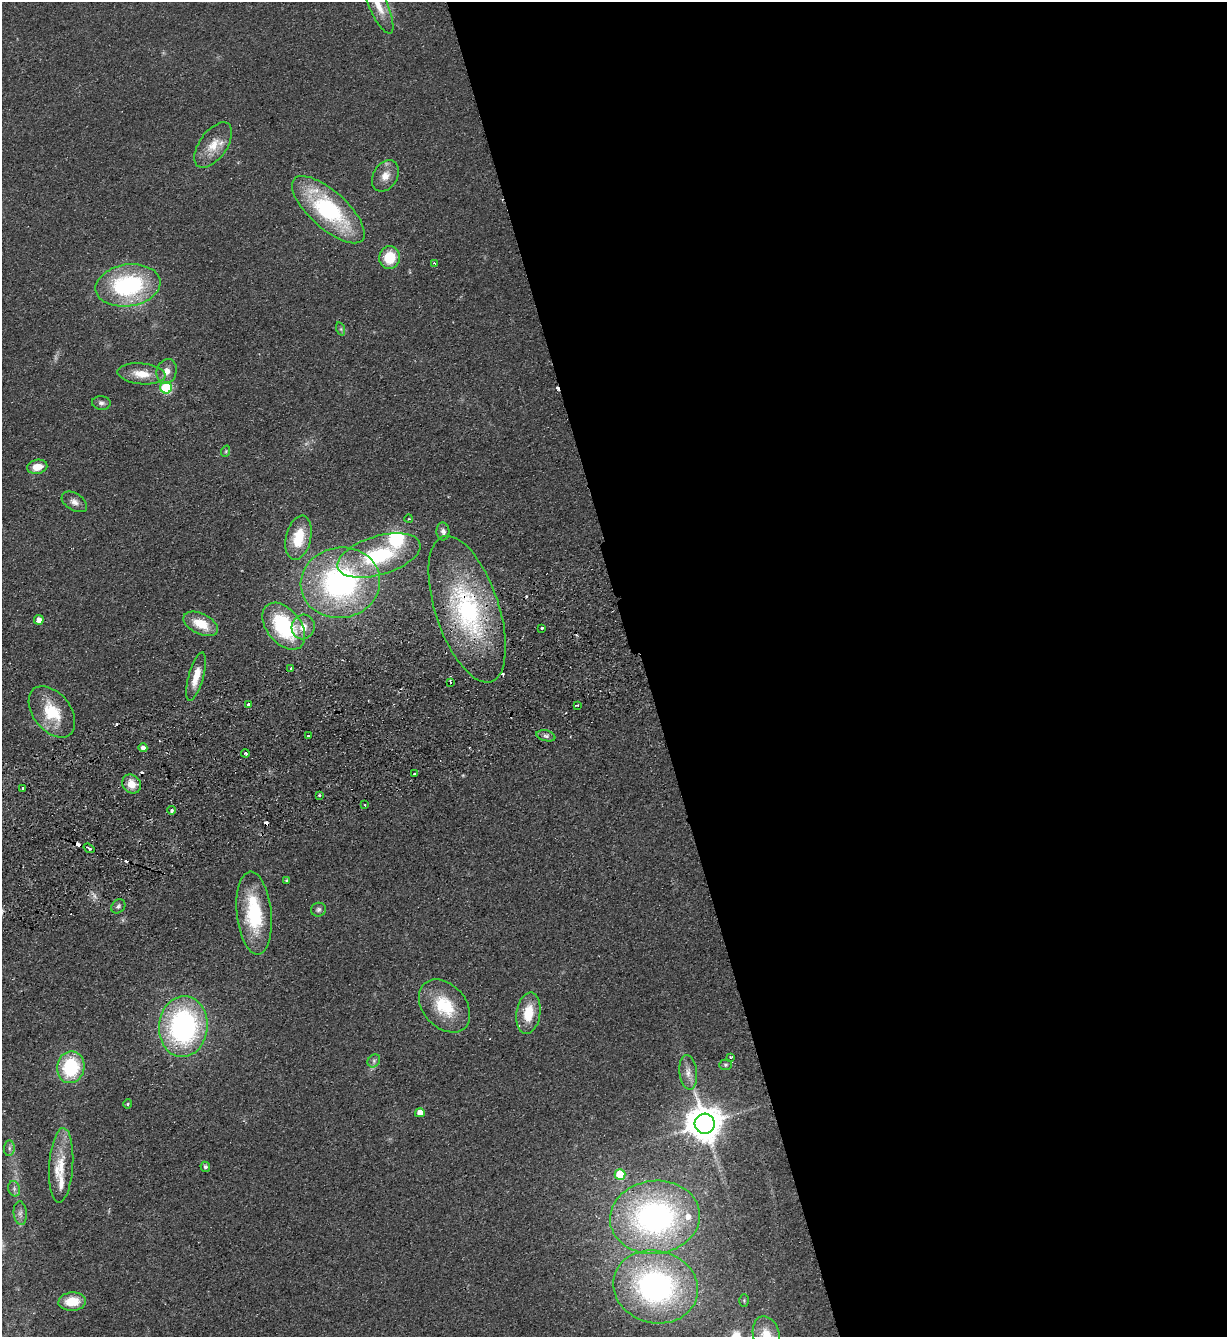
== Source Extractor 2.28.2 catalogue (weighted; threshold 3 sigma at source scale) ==
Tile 8 of 4 x 4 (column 4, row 2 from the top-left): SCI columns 3971-5195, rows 2727-4061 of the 5367 x 5452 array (HDU 1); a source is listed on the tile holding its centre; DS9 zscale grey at full resolution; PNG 1229 x 1339 px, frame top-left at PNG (2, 2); each listed source drawn as its Kron ellipse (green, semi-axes under 4 px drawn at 4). Shown black and unused: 48% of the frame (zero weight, under 2 of 3 exposures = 3% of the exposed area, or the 3 px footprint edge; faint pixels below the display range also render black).
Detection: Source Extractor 2.28.2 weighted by HDU 2 'WHT'; one run over the whole footprint, this tile lists its part. Background 0.0637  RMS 0.0093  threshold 0.0417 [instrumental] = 3 sigma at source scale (4.5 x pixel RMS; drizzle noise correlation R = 1.50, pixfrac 1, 0.05/0.05 arcsec/px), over >= 5 px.
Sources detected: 82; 9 cosmic-ray / hot-pixel residue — neither listed nor drawn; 4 inside a brighter listed object's ellipse — not listed separately; the other 69 listed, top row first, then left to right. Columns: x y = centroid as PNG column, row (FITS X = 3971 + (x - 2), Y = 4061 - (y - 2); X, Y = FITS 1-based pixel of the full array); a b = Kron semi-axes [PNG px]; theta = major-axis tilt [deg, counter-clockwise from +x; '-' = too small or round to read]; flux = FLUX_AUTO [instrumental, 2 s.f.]
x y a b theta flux
378 5 31 9 -66 16
213 145 26 13 54 18
385 176 17 12 59 11
328 210 46 18 -42 110
390 257 11 10 - 26
435 263 4 3 - 3.1
128 285 32 21 8 110
341 329 7 4 -72 1.6
167 371 12 10 74 7.8
141 374 24 10 -5 17
166 388 6 6 - 70
101 403 9 7 -6 3.2
226 451 6 3 72 1.3
37 467 10 7 11 13
74 502 14 8 -32 5.7
409 519 4 3 - 0.83
443 531 9 6 -86 3.6
298 538 22 12 77 30
379 555 43 19 17 82
340 583 40 35 10 220
467 609 76 31 -72 150
39 620 4 4 - 7.4
201 624 18 10 -25 22
284 626 27 17 -52 86
303 627 12 11 - 11
542 628 3 3 - 2
291 668 3 2 - 1.4
196 676 25 7 75 15
450 682 3 2 - 0.96
248 704 3 3 - 1.8
577 705 4 2 - 0.83
52 712 29 18 -52 36
308 736 3 3 - 0.96
546 736 9 5 -14 2.8
143 748 4 4 - 4.4
245 753 4 3 - 1.7
414 774 3 3 - 2.1
131 784 10 8 -48 13
23 788 4 3 - 6.4
319 795 3 3 - 2.2
365 805 3 2 - 0.82
172 810 4 3 - 4.2
89 848 6 4 -36 1.9
286 880 4 4 - 1.4
118 906 8 6 46 2.3
318 910 7 6 - 2.5
254 913 41 17 -84 64
444 1006 30 21 -48 41
528 1013 21 12 81 24
183 1027 30 24 85 190
730 1057 3 2 - 0.96
374 1061 7 6 - 2.2
725 1065 6 5 - 1.7
71 1067 16 13 78 59
688 1072 17 8 -83 8.3
128 1104 5 4 - 1.1
420 1113 5 4 - 9.2
705 1124 10 10 - 2300
9 1148 8 5 83 2.6
61 1165 37 12 86 23
205 1167 5 5 - 2.5
620 1174 5 5 - 34
14 1189 8 6 -71 2.9
20 1213 12 6 -85 4.4
655 1217 45 36 6 230
656 1287 43 36 -15 230
744 1300 6 5 - 1.3
72 1302 14 9 5 21
766 1335 19 13 -75 18
Overlapping masked pixels (flux is a lower limit): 1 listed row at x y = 467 609
Isophote crosses this tile's border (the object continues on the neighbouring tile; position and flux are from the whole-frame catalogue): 2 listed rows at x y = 378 5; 766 1335